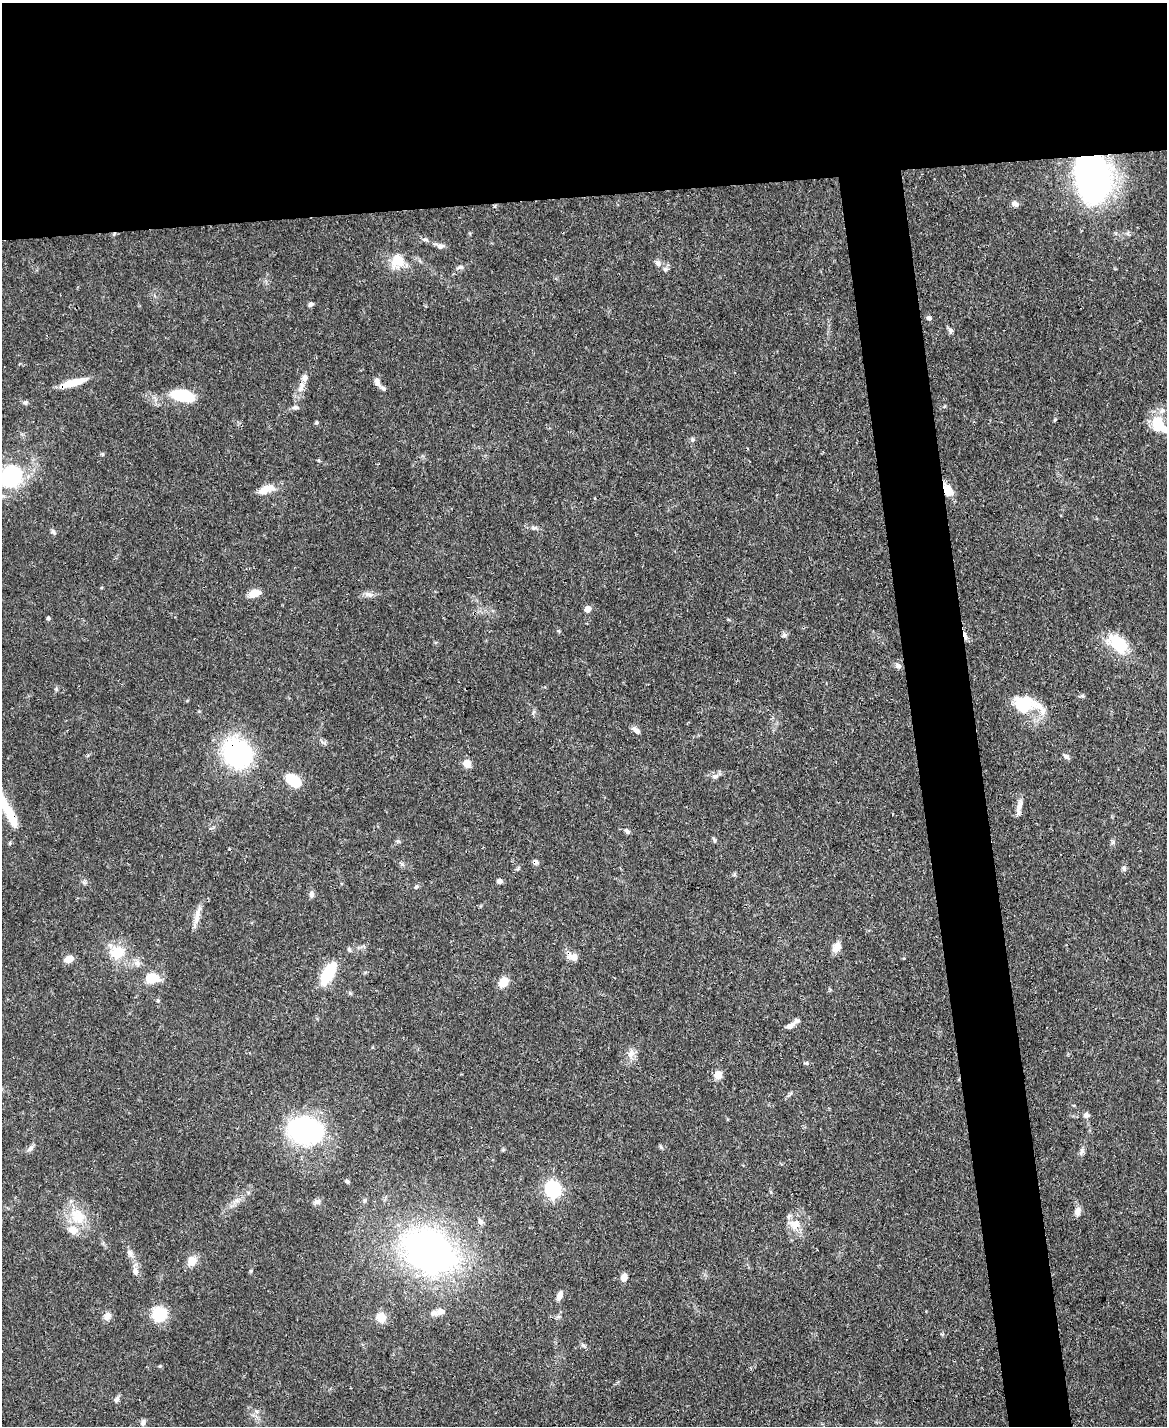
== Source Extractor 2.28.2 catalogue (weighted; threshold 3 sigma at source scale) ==
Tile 2 of 4 x 3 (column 2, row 1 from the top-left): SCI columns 1168-2332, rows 3089-4512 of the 4665 x 4644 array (HDU 1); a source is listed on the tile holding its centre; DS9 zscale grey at full resolution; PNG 1169 x 1428 px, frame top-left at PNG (2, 3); no overlay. Shown black and unused: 18% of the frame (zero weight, under 3 of 4 exposures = <1% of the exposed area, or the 3 px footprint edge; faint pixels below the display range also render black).
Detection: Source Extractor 2.28.2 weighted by HDU 2 'WHT'; one run over the whole footprint, this tile lists its part. Background 0.0656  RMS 0.0033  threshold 0.015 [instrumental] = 3 sigma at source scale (4.5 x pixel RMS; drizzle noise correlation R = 1.50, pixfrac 1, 0.05/0.05 arcsec/px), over >= 5 px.
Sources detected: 100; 1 inside a brighter object's white glare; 2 cosmic-ray / hot-pixel residue — not listed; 7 inside a brighter listed object's ellipse — not listed separately; the other 90 listed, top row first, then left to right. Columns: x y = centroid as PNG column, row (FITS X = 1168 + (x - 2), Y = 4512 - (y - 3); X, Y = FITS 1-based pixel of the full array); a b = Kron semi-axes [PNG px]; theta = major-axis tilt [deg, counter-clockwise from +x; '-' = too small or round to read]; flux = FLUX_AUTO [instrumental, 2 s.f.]
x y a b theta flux
1092 175 36 25 -76 160
1015 204 8 6 -26 1.5
425 239 8 4 -8 0.66
440 246 10 7 7 1.2
397 260 15 13 57 7.3
658 263 9 7 -48 1.4
459 267 10 4 23 0.83
311 304 6 5 - 0.89
929 318 5 5 - 0.93
951 330 6 6 - 0.92
377 381 12 7 -73 1.5
73 383 30 7 15 7
301 387 19 7 66 2.9
183 396 24 11 -12 14
25 402 7 4 0 0.64
295 408 8 6 -3 0.98
1055 420 5 4 - 0.39
316 423 5 4 - 0.45
1159 425 23 15 -50 11
692 440 6 5 - 0.61
102 454 6 4 -71 0.36
11 476 31 28 46 25
266 490 21 9 24 4.4
948 490 16 10 -52 4.2
534 528 9 4 0 0.83
53 532 7 5 -45 0.8
254 593 14 8 21 3.3
369 594 13 7 -14 1.6
587 609 7 6 - 2.2
48 618 5 4 - 0.52
1118 643 30 18 -42 11
898 666 7 6 - 1.3
1082 696 6 4 43 0.52
1023 706 22 17 -48 13
636 730 11 5 -31 1.3
237 753 20 17 -52 66
1066 757 8 6 -37 1.1
467 763 5 5 - 6.3
715 776 10 5 18 1.2
293 780 18 12 -36 7.3
1019 807 21 6 78 2.2
9 812 53 12 -60 9.5
627 831 7 5 -38 0.75
714 840 7 4 -63 0.56
535 862 8 5 -18 0.96
1124 868 8 5 -70 0.74
499 881 5 5 - 1.4
84 882 7 4 -19 0.62
416 887 7 5 19 0.56
311 894 8 6 86 1.1
197 915 28 7 75 2.8
836 947 13 10 62 2.7
117 952 22 17 -3 8.5
573 957 15 9 -6 2.5
68 959 10 7 19 2.9
137 963 9 8 - 1.8
328 974 25 11 62 13
151 978 10 8 0 9.4
504 982 12 9 41 4
158 1000 5 5 - 0.48
790 1026 14 7 29 2.4
631 1053 12 9 49 2.3
806 1063 7 5 -10 0.53
718 1075 5 5 - 7.9
1086 1115 8 7 - 1.1
306 1130 37 26 -12 49
30 1148 11 6 45 1.1
1081 1152 13 5 70 1.2
347 1182 5 4 - 0.52
553 1189 7 7 - 85
237 1201 7 4 -19 0.78
317 1202 10 6 20 1.1
1078 1211 9 7 83 2.2
78 1216 24 19 -61 9.6
480 1222 8 6 -74 1.1
795 1224 16 13 6 4.6
429 1251 45 33 -28 140
130 1253 13 6 -59 1.6
192 1261 12 11 - 3.5
135 1271 9 7 -75 1.6
624 1277 8 7 - 2.1
559 1295 12 6 70 1.9
441 1311 12 8 11 1.8
159 1314 12 12 - 13
107 1316 11 9 77 1.8
381 1317 10 9 - 4.2
583 1345 8 4 -31 0.7
160 1366 4 4 - 0.35
117 1399 9 6 58 1
143 1423 9 6 72 1.1
Overlapping masked pixels (flux is a lower limit): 6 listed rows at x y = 1092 175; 73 383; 948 490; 237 753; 9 812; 535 862
Isophote crosses this tile's border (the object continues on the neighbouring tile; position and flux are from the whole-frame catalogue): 3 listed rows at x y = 1159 425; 11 476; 9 812
Unlisted compact peaks at least as high as the median listed source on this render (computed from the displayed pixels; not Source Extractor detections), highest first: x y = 56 689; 784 635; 558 631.